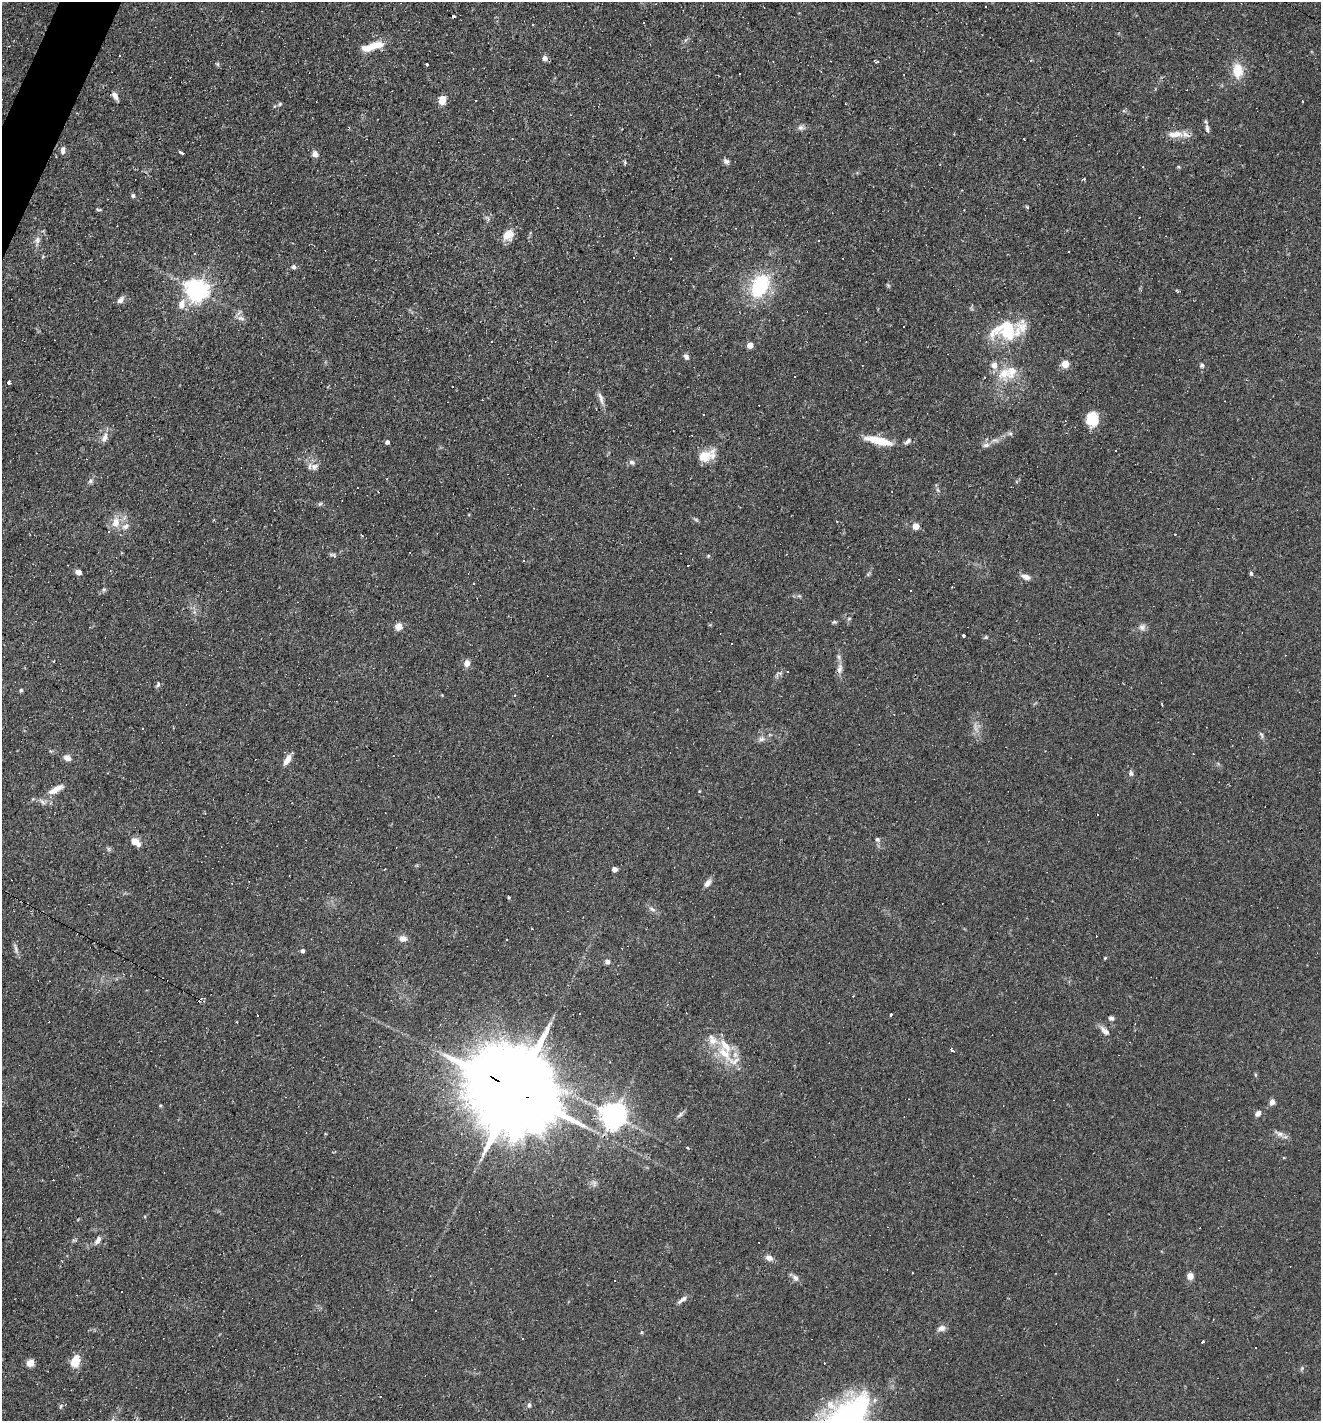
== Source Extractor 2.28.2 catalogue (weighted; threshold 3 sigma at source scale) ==
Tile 11 of 4 x 4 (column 3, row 3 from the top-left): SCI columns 2776-4094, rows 1420-2838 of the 5686 x 5676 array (HDU 1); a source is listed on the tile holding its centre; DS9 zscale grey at full resolution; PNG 1323 x 1423 px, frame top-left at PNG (2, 2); no overlay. Shown black and unused: <1% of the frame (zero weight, under 3 of 4 exposures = <1% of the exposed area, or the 3 px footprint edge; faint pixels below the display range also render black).
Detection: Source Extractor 2.28.2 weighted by HDU 2 'WHT'; one run over the whole footprint, this tile lists its part. Background 0.0842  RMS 0.0052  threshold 0.0235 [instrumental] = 3 sigma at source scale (4.5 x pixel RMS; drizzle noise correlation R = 1.50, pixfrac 1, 0.05/0.05 arcsec/px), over >= 5 px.
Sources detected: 180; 1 too faint to see at this stretch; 47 cosmic-ray / hot-pixel residue — not listed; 10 inside a brighter listed object's ellipse — not listed separately; the other 122 listed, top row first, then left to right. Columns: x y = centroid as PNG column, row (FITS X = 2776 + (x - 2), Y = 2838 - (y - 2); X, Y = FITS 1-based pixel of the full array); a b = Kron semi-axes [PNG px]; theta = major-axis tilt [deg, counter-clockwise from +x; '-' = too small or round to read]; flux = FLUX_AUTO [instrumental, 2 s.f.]
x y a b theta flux
986 7 3 2 - 0.55
453 16 3 3 - 1.3
375 45 21 9 12 7.6
545 58 6 5 - 2.5
217 64 6 5 - 0.77
427 64 3 3 - 0.99
1238 70 18 12 -86 10
740 74 3 2 - 0.77
115 96 10 6 -61 2.4
442 100 11 8 78 4.3
476 101 2 2 - 0.43
280 104 5 5 - 0.71
801 127 9 7 9 1.7
1207 128 13 5 -80 1.7
1175 134 21 8 4 5.5
63 150 9 5 87 1.9
182 153 5 3 - 6.7
315 154 8 7 - 2.3
726 161 8 6 -33 1.6
625 163 6 4 -20 0.74
133 196 5 4 - 0.95
1027 207 4 3 - 0.64
99 210 7 3 -1 0.66
508 235 15 12 47 5.8
37 240 11 7 90 2.2
1068 251 3 3 - 0.99
194 253 4 3 - 0.42
43 256 5 3 - 0.51
671 258 3 2 - 0.73
294 267 6 5 - 1.3
760 286 21 14 62 40
197 290 7 7 - 360
120 300 10 6 48 2.2
181 304 13 8 72 4.6
241 318 11 6 -12 2
1007 330 38 24 1 27
491 342 3 3 - 0.7
750 345 4 4 - 7
686 357 7 5 -61 1.8
1065 364 5 5 - 14
1202 365 7 5 78 1.1
1003 374 18 15 33 10
8 382 4 3 - 2
601 398 19 5 -74 2.7
596 409 3 2 - 0.53
703 414 3 3 - 0.99
1092 419 12 11 - 16
1010 433 7 4 0 1
105 437 13 7 69 3.1
879 441 39 9 -13 12
387 442 4 4 - 1.6
986 445 10 7 10 2.1
1115 450 3 2 - 0.55
706 456 23 13 15 8.6
632 462 8 6 -32 1.4
314 466 11 8 24 2.8
90 481 8 5 42 1.3
320 504 7 4 44 0.77
116 522 13 9 87 5.9
125 526 11 7 19 2.6
916 526 5 4 - 7.1
333 555 9 5 -30 1.1
708 556 5 3 - 0.46
688 565 3 3 - 59
78 572 4 4 - 5.2
1251 573 5 4 - 0.85
1026 577 12 7 -22 2.6
473 583 3 2 - 0.7
834 622 7 4 1 0.8
398 626 6 5 - 6
1142 627 10 8 15 2.1
964 635 3 3 - 3.5
986 637 5 5 - 0.67
467 663 8 6 68 3.2
840 668 14 7 79 2.9
158 684 7 4 64 1
21 690 4 4 - 0.76
1262 735 9 3 -76 0.98
761 739 8 6 16 1.8
67 758 8 6 -29 3.2
287 760 14 7 56 3.6
1131 773 7 6 - 1.3
55 790 23 8 29 6
1097 814 3 2 - 1.3
877 839 6 6 - 1.1
135 842 11 7 -32 4.8
615 869 4 4 - 4.6
707 883 11 6 52 2.5
508 897 5 3 - 0.49
652 909 9 4 -35 1.5
403 938 8 7 - 3
16 949 11 5 -73 1.7
303 951 4 4 - 1.5
1105 958 4 3 - 0.48
607 962 7 6 - 1.5
890 1015 4 3 - 1.7
1111 1018 6 5 - 1.3
237 1022 3 2 - 0.47
1105 1031 15 7 -46 3
952 1050 3 3 - 6.1
724 1053 26 11 -46 13
1256 1075 5 3 - 0.58
515 1090 30 20 -32 11000
1272 1102 6 5 - 2.8
1258 1113 8 6 47 1.9
613 1115 8 8 - 590
680 1115 10 5 51 1.5
1280 1134 14 6 -19 2.7
687 1148 3 3 - 1.8
98 1240 13 6 59 2.3
769 1258 9 7 -26 2.6
1190 1276 7 7 - 2.8
795 1278 10 7 -49 2.1
682 1300 15 5 38 2.1
941 1328 10 7 18 2.4
1202 1342 3 3 - 6.7
1255 1347 2 2 - 0.54
75 1361 11 7 68 10
30 1363 7 6 - 4.9
1302 1368 6 4 47 0.81
529 1405 6 5 - 1.2
112 1420 6 4 89 0.95
Overlapping masked pixels (flux is a lower limit): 1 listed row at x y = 515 1090
Isophote crosses this tile's border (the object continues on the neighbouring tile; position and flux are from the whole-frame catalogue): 1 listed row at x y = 112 1420